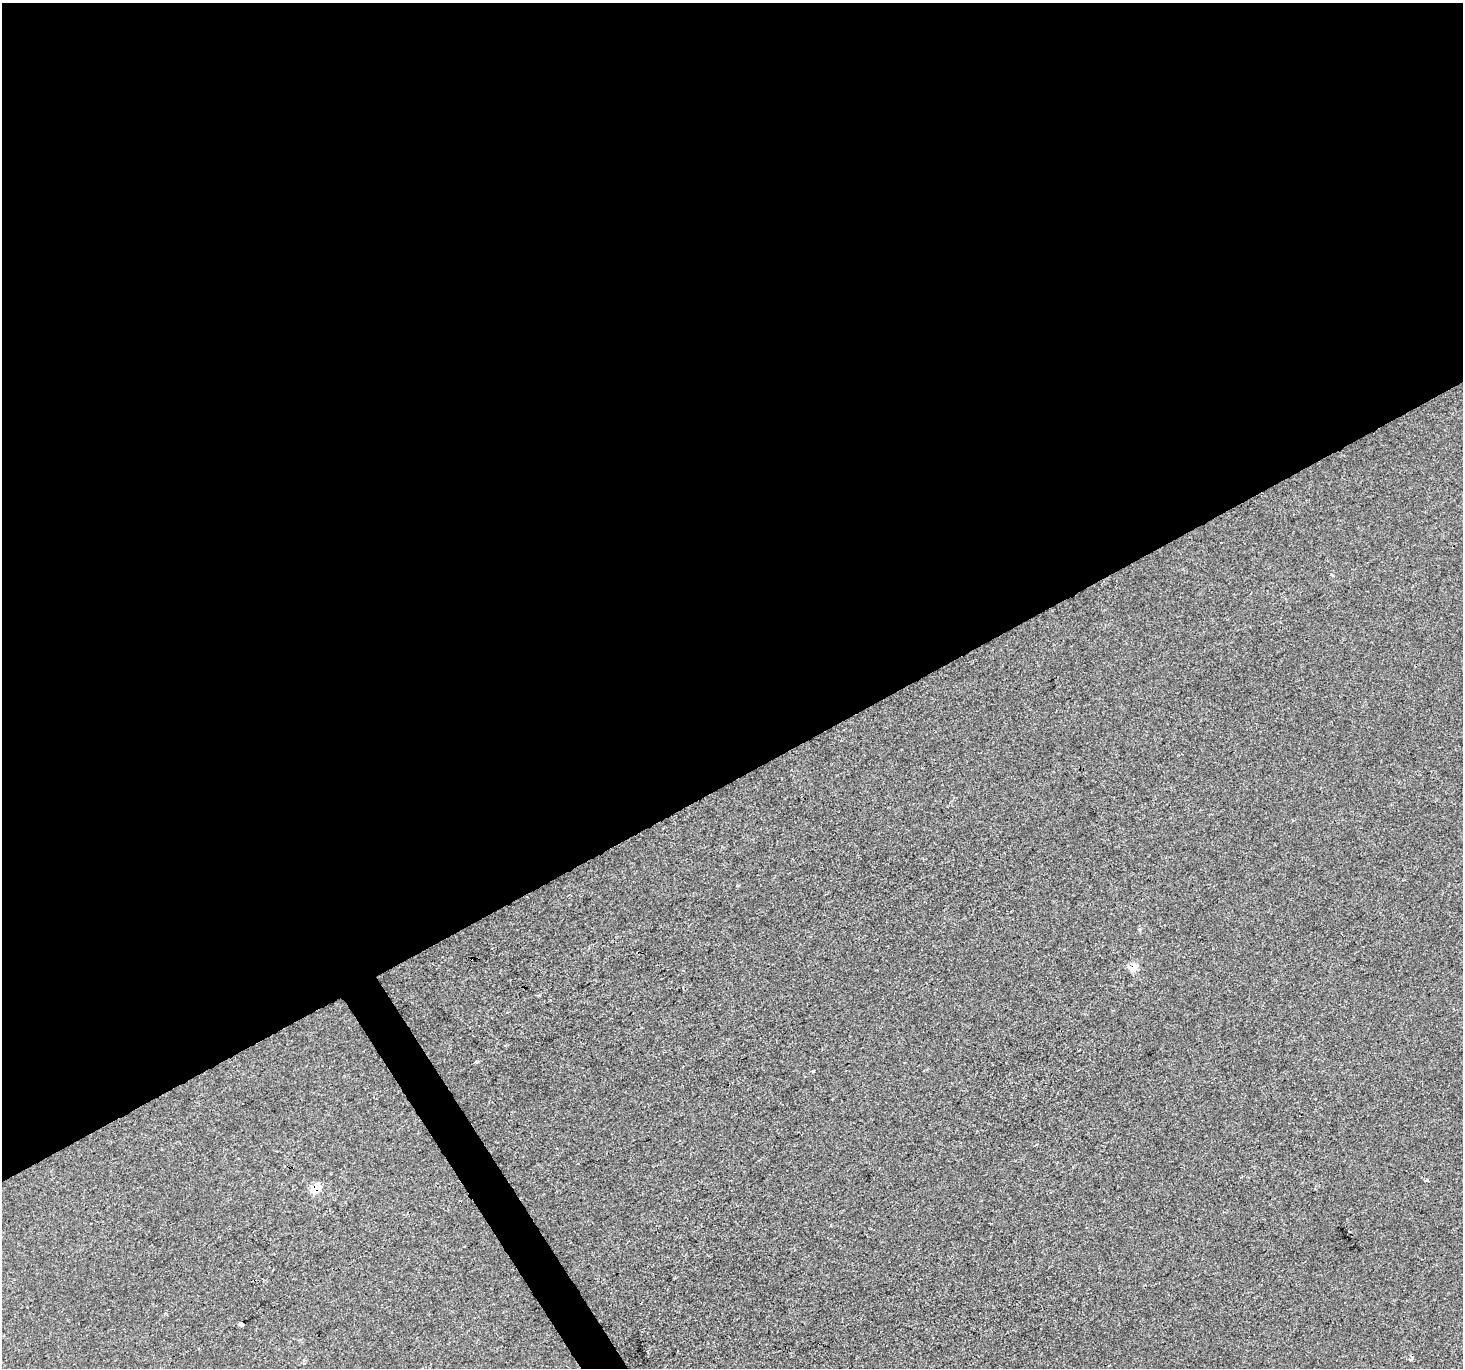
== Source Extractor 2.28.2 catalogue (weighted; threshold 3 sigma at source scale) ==
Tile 2 of 4 x 4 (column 2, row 1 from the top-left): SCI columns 1462-2922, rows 4210-5575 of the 5847 x 5747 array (HDU 1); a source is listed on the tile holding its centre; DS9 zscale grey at full resolution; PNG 1465 x 1370 px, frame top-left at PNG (2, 3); no overlay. Shown black and unused: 58% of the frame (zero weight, under 2 of 3 exposures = <1% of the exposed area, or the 3 px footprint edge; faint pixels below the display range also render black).
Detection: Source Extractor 2.28.2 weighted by HDU 2 'WHT'; one run over the whole footprint, this tile lists its part. Background -5.57e-04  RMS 0.0045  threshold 0.0202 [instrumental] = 3 sigma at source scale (4.5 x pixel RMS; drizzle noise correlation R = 1.50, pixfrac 1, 0.0396/0.0396 arcsec/px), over >= 5 px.
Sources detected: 7; all 7 listed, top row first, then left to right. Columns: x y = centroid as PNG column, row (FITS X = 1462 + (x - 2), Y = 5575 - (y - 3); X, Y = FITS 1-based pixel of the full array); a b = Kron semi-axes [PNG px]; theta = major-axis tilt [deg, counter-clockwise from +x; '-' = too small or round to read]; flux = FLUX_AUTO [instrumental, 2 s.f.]
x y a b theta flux
1331 574 4 3 - 0.47
1133 968 9 7 43 4.4
476 1062 4 4 - 0.45
1426 1180 4 3 - 0.77
316 1188 9 6 51 7.5
241 1324 4 4 - 9.4
1410 1359 4 4 - 1.2
Overlapping masked pixels (flux is a lower limit): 2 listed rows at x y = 1133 968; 316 1188